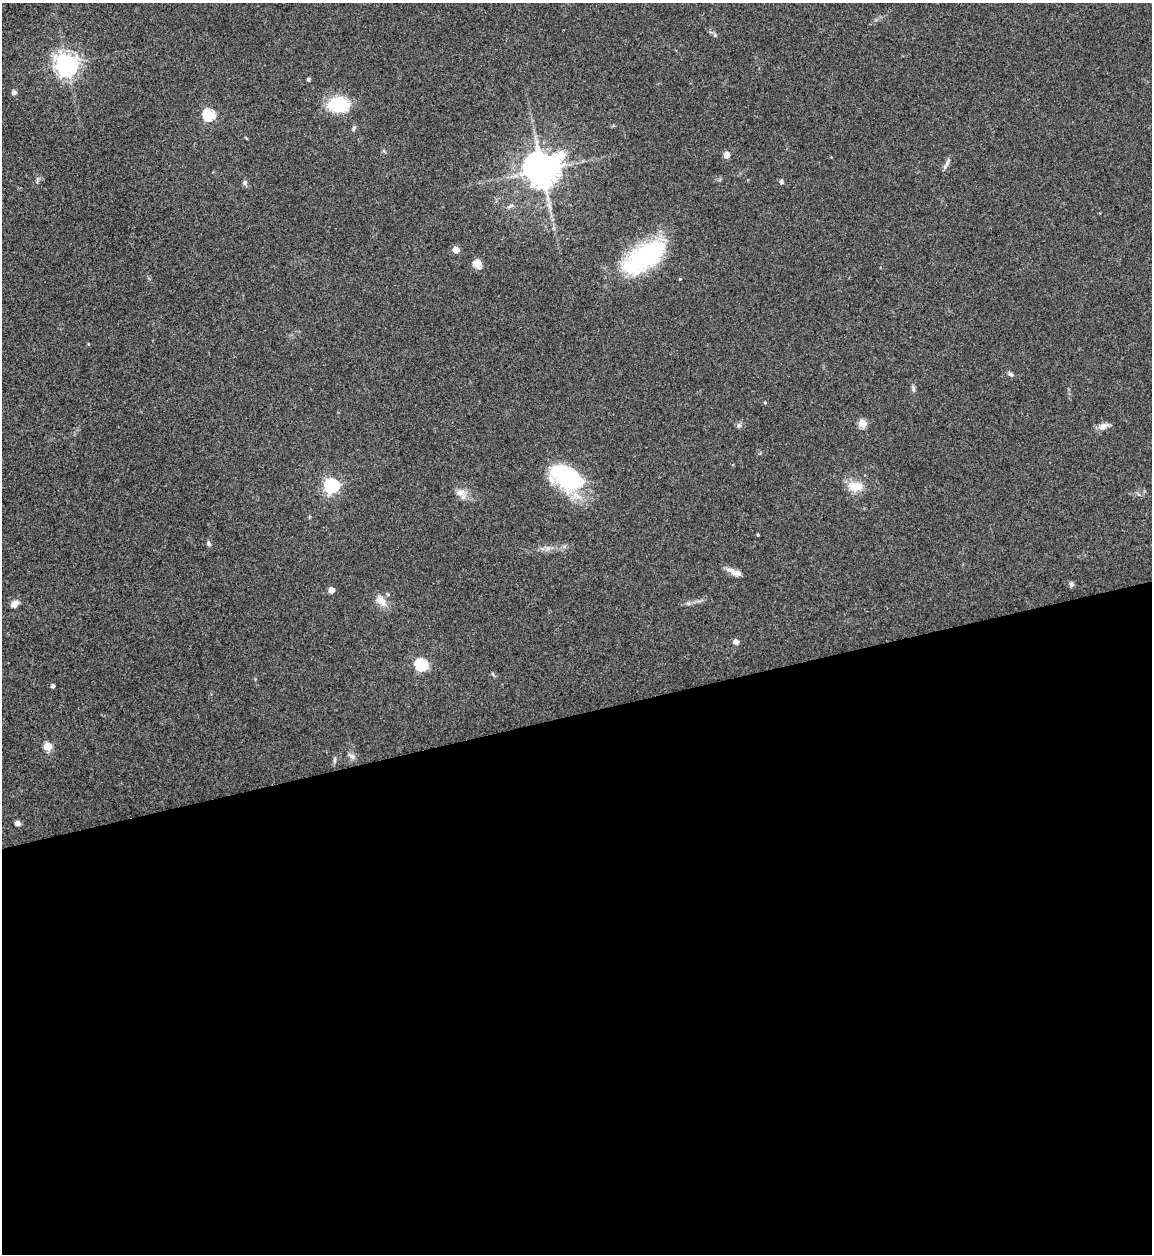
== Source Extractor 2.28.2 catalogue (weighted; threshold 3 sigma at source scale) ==
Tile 15 of 4 x 4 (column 3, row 4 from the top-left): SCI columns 2554-3703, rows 1-1252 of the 4992 x 5013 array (HDU 1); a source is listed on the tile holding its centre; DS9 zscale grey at full resolution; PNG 1154 x 1256 px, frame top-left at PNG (2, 3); no overlay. Shown black and unused: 43% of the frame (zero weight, under 3 of 4 exposures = <1% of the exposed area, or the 3 px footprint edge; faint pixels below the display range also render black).
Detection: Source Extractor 2.28.2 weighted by HDU 2 'WHT'; one run over the whole footprint, this tile lists its part. Background 0.0521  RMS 0.0049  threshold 0.022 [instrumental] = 3 sigma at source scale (4.5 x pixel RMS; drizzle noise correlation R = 1.50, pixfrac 1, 0.05/0.05 arcsec/px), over >= 5 px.
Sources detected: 43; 1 inside a brighter object's white glare — not listed; the other 42 listed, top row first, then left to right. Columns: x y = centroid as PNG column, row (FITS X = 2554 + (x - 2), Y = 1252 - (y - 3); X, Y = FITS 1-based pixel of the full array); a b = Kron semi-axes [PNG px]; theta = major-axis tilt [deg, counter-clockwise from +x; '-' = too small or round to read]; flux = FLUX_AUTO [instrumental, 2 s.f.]
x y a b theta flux
67 64 7 7 - 420
308 79 4 4 - 0.96
14 93 5 4 - 2.3
338 104 19 13 2 25
208 114 6 5 - 46
353 128 8 5 55 0.97
727 155 5 4 - 6.6
945 166 14 4 52 1.5
542 170 11 11 - 810
245 182 8 5 -90 1.1
781 182 6 5 - 0.86
510 206 10 5 32 1.3
456 250 5 5 - 7.1
644 257 54 25 34 55
477 263 11 10 - 3.7
680 279 4 3 - 0.35
88 344 5 3 - 0.39
1010 374 7 5 -17 1.1
913 388 9 4 -89 1.1
765 403 5 3 - 0.46
862 423 5 5 - 14
739 425 7 6 - 1.4
1104 426 15 7 25 2.8
567 478 39 23 -26 44
331 485 6 6 - 110
856 486 19 12 2 8.4
460 492 15 9 3 3.7
758 535 3 3 - 0.52
209 543 7 5 -70 1.1
548 548 7 4 19 1.4
734 572 20 6 -22 3.8
1071 584 7 6 - 1.2
331 590 4 4 - 4.9
381 601 17 10 -51 4.9
15 604 11 7 35 2.3
736 642 6 6 - 2.2
421 664 6 6 - 54
493 674 6 4 -71 0.59
53 686 4 4 - 1.2
48 746 5 5 - 15
351 756 11 6 -26 1.7
17 823 6 5 - 1.6